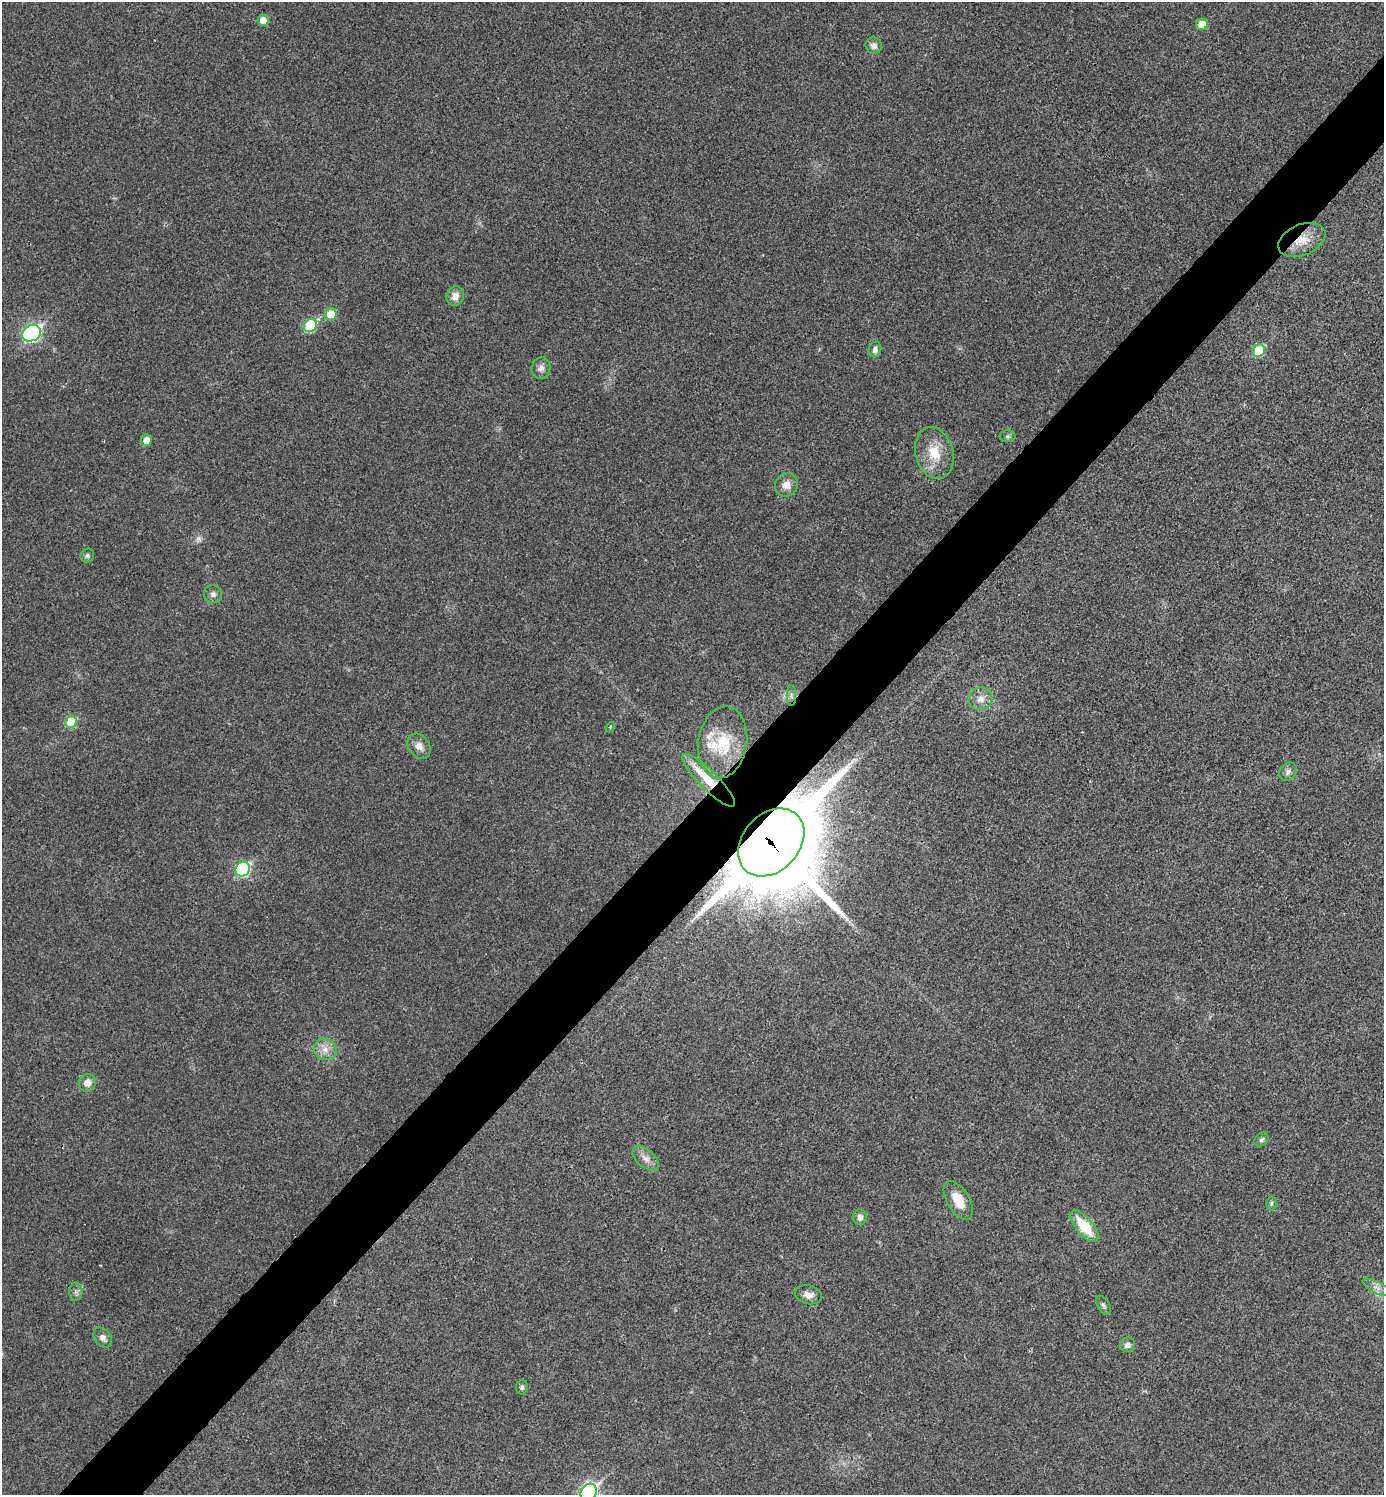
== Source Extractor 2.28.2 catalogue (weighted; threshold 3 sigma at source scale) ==
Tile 7 of 4 x 4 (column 3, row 2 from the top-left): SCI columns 2921-4302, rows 2995-4487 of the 5984 x 5984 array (HDU 1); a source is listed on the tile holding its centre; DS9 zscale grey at full resolution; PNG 1386 x 1497 px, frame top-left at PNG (2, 2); each listed source drawn as its Kron ellipse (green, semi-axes under 4 px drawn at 4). Shown black and unused: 5% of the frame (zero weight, under 3 of 4 exposures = <1% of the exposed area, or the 3 px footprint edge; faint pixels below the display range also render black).
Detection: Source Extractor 2.28.2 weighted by HDU 2 'WHT'; one run over the whole footprint, this tile lists its part. Background 0.0196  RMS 0.0056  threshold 0.0252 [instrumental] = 3 sigma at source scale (4.5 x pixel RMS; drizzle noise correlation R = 1.50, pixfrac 1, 0.05/0.05 arcsec/px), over >= 5 px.
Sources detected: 48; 2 too faint to see at this stretch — neither listed nor drawn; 3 inside a brighter listed object's ellipse — not listed separately; the other 43 listed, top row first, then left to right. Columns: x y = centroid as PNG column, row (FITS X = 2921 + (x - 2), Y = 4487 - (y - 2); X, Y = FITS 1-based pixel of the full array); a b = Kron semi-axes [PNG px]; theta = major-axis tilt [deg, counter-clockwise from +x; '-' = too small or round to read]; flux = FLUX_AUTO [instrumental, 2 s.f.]
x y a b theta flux
263 20 5 5 - 7.2
1202 24 6 5 - 12
874 46 8 8 - 2.9
1302 240 25 15 22 12
455 296 10 8 69 4.4
331 314 6 6 - 13
310 325 7 6 - 38
31 333 10 8 26 130
875 350 8 6 78 2.2
1259 351 6 5 - 25
541 368 11 9 72 3.1
1008 436 8 6 -1 1.3
146 440 6 5 - 5.7
934 453 26 19 -75 15
786 485 12 11 - 5.2
87 556 7 6 - 1.4
213 594 9 9 - 2.6
791 696 10 5 -89 1.8
980 699 12 11 - 4.9
71 722 6 5 - 26
610 727 5 4 - 0.61
723 742 36 24 81 23
419 746 13 10 -52 4.5
1288 772 10 8 46 2.3
709 780 36 9 -45 13
771 842 38 28 47 8000
243 869 8 7 - 72
325 1049 11 10 - 5.1
87 1083 9 8 - 4.6
1261 1140 8 6 44 1.4
646 1159 15 8 -40 4.5
958 1200 21 11 -59 11
1271 1203 7 5 88 1
860 1217 8 7 - 2.5
1084 1226 19 8 -50 20
1377 1287 16 5 -27 3.4
76 1292 9 6 90 1.9
808 1295 13 9 -14 4
1103 1305 10 6 -57 1.6
103 1337 11 8 -51 3.3
1127 1345 8 7 - 2.5
522 1387 7 6 - 1.4
589 1492 9 7 50 160
Overlapping masked pixels (flux is a lower limit): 3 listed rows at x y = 1302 240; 709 780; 771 842
Isophote crosses this tile's border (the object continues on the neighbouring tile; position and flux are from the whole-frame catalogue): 1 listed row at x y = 589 1492